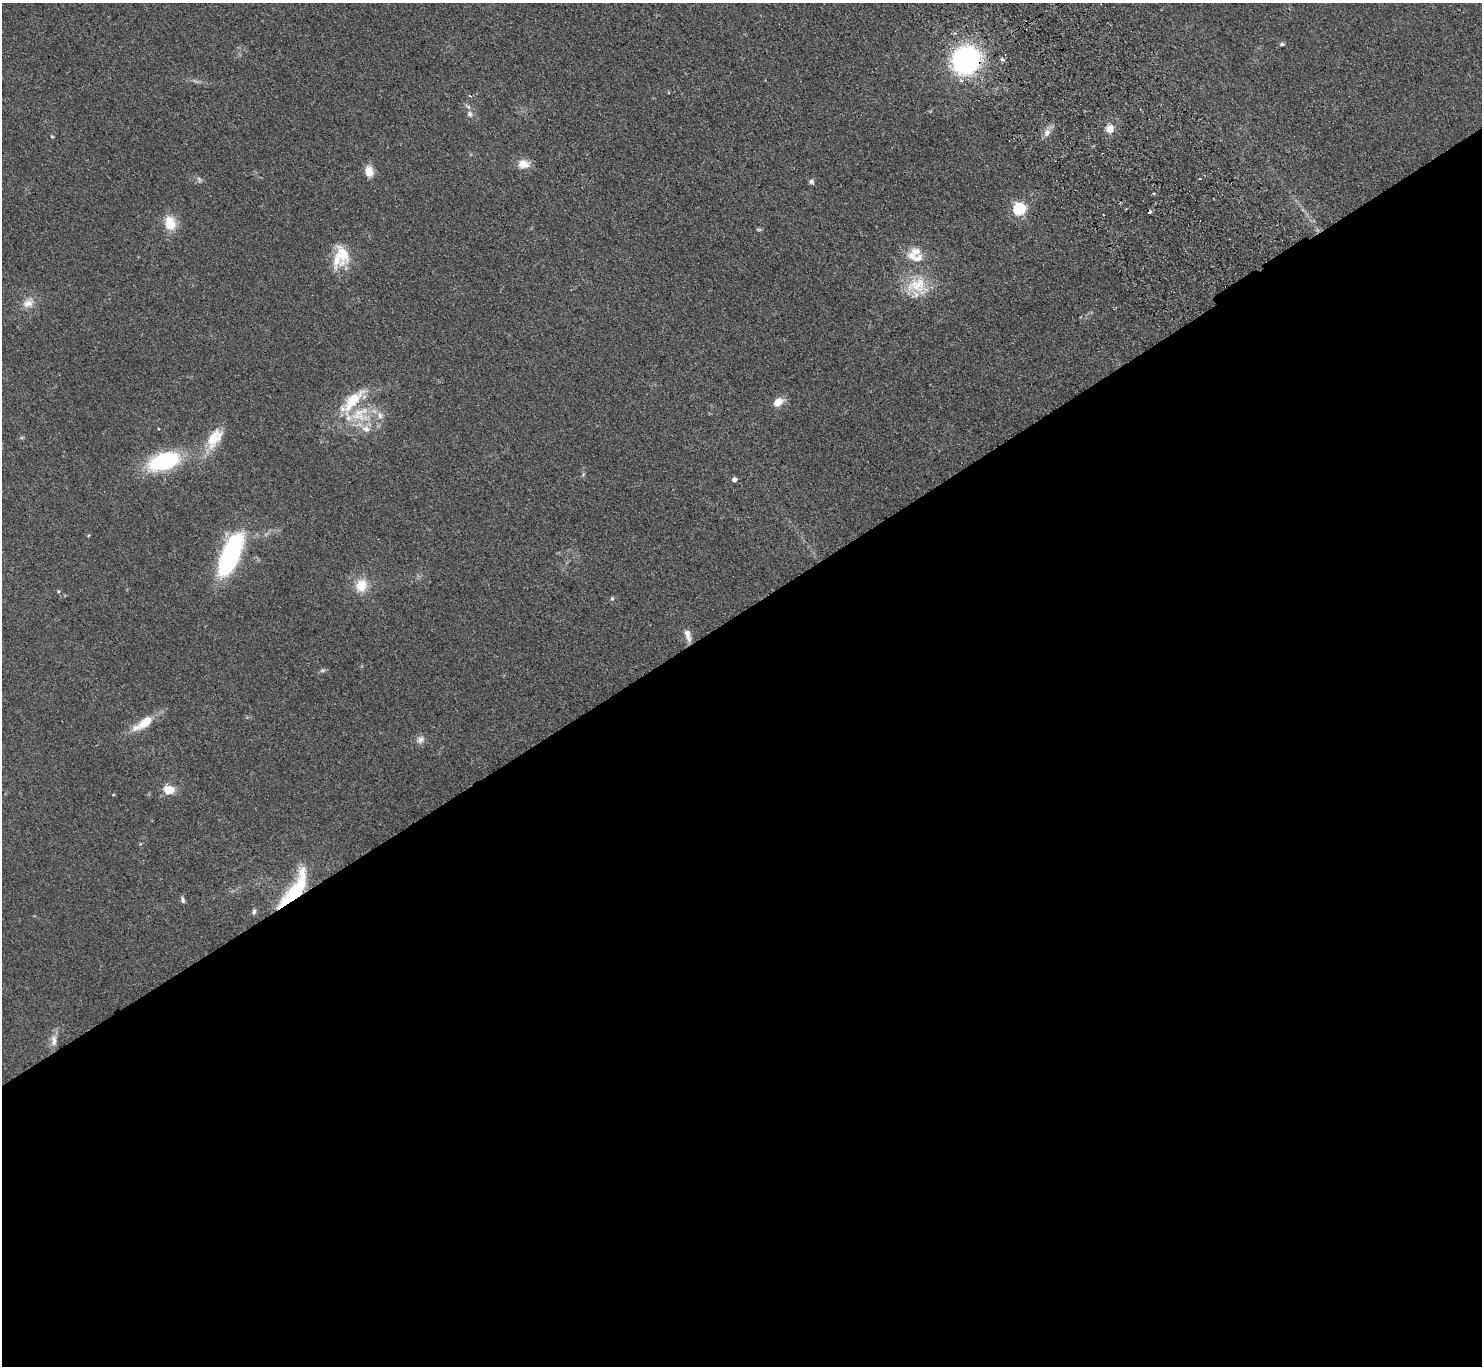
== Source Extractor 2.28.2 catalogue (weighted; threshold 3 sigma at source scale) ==
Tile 15 of 4 x 4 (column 3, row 4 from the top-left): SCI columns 3007-4486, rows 335-1698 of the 6014 x 5985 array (HDU 1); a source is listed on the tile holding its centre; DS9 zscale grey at full resolution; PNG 1484 x 1368 px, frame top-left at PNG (2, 3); no overlay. Shown black and unused: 55% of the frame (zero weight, under 2 of 3 exposures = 3% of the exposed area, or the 3 px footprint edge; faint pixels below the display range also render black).
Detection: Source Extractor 2.28.2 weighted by HDU 2 'WHT'; one run over the whole footprint, this tile lists its part. Background 0.0514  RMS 0.0075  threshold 0.0337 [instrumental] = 3 sigma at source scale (4.5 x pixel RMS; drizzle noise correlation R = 1.50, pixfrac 1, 0.05/0.05 arcsec/px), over >= 5 px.
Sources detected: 46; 2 too faint to see at this stretch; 1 cosmic-ray / hot-pixel residue — not listed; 7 inside a brighter listed object's ellipse — not listed separately; the other 36 listed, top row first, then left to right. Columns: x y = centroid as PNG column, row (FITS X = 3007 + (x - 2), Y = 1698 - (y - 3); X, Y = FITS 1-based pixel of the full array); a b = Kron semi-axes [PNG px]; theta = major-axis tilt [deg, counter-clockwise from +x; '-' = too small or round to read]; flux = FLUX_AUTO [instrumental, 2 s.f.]
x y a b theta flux
1282 44 6 5 - 1.4
1002 59 5 4 - 1.9
966 60 26 24 40 130
470 96 4 3 - 1.2
470 114 10 8 -88 3.2
1110 129 11 9 41 6.3
1047 133 10 8 69 4.4
52 137 5 3 - 0.64
523 164 14 10 -3 8.8
369 171 11 8 -77 9.6
811 181 6 6 - 1.9
1019 209 6 6 - 110
170 223 18 13 -76 15
759 230 8 4 0 1
343 254 27 17 -59 19
915 257 28 12 -15 12
917 286 32 26 -6 28
28 303 17 12 36 8
778 402 12 8 33 8.4
359 415 24 21 25 28
214 438 29 15 59 19
164 461 26 13 18 81
734 480 5 4 - 3.8
230 555 33 12 67 170
361 585 18 15 67 14
58 591 5 4 - 0.87
612 599 5 5 - 1
688 636 17 7 -75 5.1
322 670 8 6 1 1.5
143 723 33 11 34 16
420 740 12 10 42 4
169 790 14 10 -2 9.6
294 891 43 14 57 62
182 900 8 5 -73 1.9
254 912 8 5 63 1.7
54 1040 18 8 88 5.7
Overlapping masked pixels (flux is a lower limit): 2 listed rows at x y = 966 60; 294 891